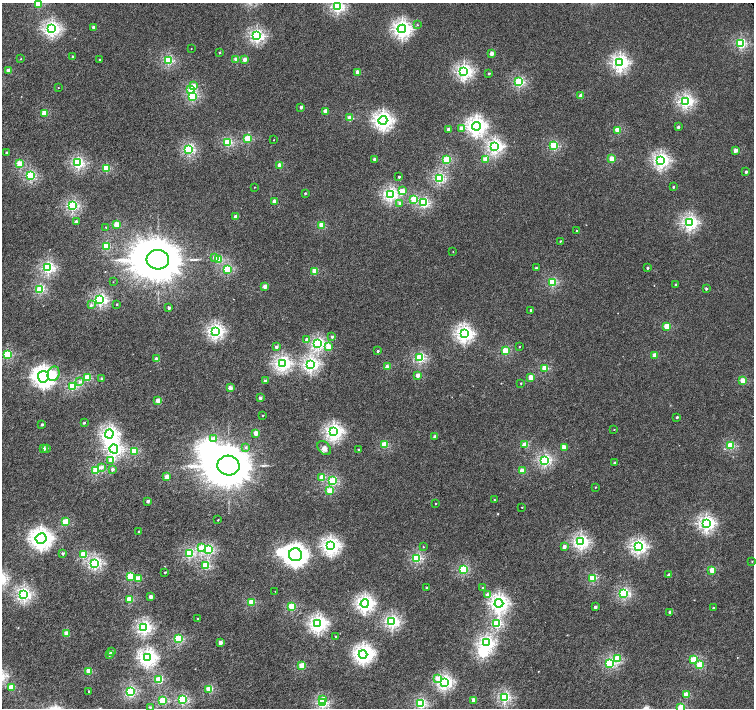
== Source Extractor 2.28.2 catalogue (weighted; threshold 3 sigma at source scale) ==
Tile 7 of 4 x 4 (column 3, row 2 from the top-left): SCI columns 3029-4532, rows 3070-4480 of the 6052 x 6055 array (HDU 1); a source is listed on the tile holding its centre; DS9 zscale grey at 2 x 2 block average (1 PNG px = mean of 2 x 2 image px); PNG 756 x 710 px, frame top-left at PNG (2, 3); each listed source drawn as its Kron ellipse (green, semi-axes under 4 px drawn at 4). Shown black and unused: <1% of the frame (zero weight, under 4 of 8 exposures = <1% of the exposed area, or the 3 px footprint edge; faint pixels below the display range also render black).
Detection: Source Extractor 2.28.2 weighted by HDU 2 'WHT'; one run over the whole footprint, this tile lists its part. Background 3.80e-04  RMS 0.0014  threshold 0.00553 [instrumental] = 3 sigma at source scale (4.09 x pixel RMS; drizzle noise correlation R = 1.36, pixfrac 0.8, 0.0396/0.0396 arcsec/px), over >= 5 px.
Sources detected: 254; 4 inside a brighter object's white glare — neither listed nor drawn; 1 inside a brighter listed object's ellipse — not listed separately; the other 249 listed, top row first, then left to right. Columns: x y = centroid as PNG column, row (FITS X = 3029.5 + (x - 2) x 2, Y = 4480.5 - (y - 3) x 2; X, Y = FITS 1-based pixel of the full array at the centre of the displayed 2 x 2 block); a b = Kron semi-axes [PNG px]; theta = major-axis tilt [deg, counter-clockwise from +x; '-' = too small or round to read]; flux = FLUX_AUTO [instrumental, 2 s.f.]
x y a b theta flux
38 4 3 2 - 7.8
337 7 3 3 - 29
417 25 2 2 - 0.12
93 27 2 2 - 0.59
52 29 4 3 - 45
402 29 4 4 - 59
257 36 3 3 - 33
741 43 3 3 - 20
191 49 2 2 - 0.099
220 52 2 2 - 0.24
492 53 2 2 - 2
73 56 2 2 - 0.66
21 59 2 2 - 0.12
236 59 2 2 - 2.8
245 59 2 2 - 2.3
100 60 2 2 - 0.21
168 60 3 3 - 18
620 63 4 4 - 49
8 71 2 2 - 3.3
357 72 2 2 - 3.2
464 72 4 3 - 44
489 73 2 2 - 0.29
519 82 3 3 - 19
193 86 3 2 - 2.5
58 88 2 2 - 0.12
191 90 3 3 - 6.6
192 96 3 3 - 15
581 96 2 2 - 3.5
685 101 4 3 - 37
301 107 2 2 - 0.94
325 111 2 2 - 3.2
44 113 3 2 - 6.7
350 118 2 2 - 4.8
383 120 4 4 - 68
476 126 4 4 - 65
678 127 2 2 - 0.61
461 128 3 2 - 1.7
448 129 2 2 - 1.4
618 130 3 2 - 7.1
248 139 3 3 - 9.5
274 140 2 2 - 0.097
228 142 3 3 - 13
495 146 3 3 - 39
554 146 3 3 - 14
189 149 3 3 - 24
736 150 2 2 - 2.5
6 152 2 2 - 0.26
374 159 2 2 - 0.74
485 159 3 2 - 5.2
612 159 3 2 - 4.8
446 160 3 3 - 13
661 160 4 4 - 47
19 163 2 2 - 7.6
78 163 3 3 - 26
280 165 2 2 - 4.6
106 168 3 3 - 9.9
746 172 2 2 - 0.63
30 176 3 3 - 19
399 177 2 2 - 0.47
439 178 3 3 - 22
254 187 2 2 - 0.093
673 187 2 2 - 0.4
402 191 3 2 - 3.3
305 193 2 2 - 0.36
390 194 4 3 - 33
414 199 3 3 - 7.2
274 201 2 2 - 2.6
400 203 3 2 - 1.1
424 203 3 3 - 18
72 206 3 3 - 25
236 217 2 2 - 2.1
76 222 2 2 - 2.1
689 223 4 3 - 41
116 224 2 2 - 5.7
321 225 2 2 - 5.9
106 227 2 2 - 0.15
577 230 2 2 - 0.12
560 241 2 2 - 0.21
106 246 3 3 - 10
453 251 2 2 - 0.11
215 257 3 3 - 1.8
218 259 3 3 - 8.1
158 260 11 10 - 1600
48 268 3 3 - 28
536 268 2 2 - 0.51
647 268 2 2 - 0.52
227 269 3 3 - 14
315 271 2 2 - 5.7
113 282 2 2 - 0.095
552 282 3 3 - 14
676 284 2 2 - 0.28
265 286 2 2 - 3
40 289 3 3 - 16
706 289 2 2 - 0.41
100 300 3 3 - 29
117 304 2 2 - 0.23
91 305 3 3 - 0.45
169 308 2 2 - 0.82
531 310 2 2 - 0.7
667 326 3 2 - 7.3
215 331 4 3 - 43
464 334 4 4 - 53
332 337 2 2 - 0.44
307 340 3 2 - 1.3
318 344 3 3 - 30
519 346 2 2 - 0.16
276 347 2 2 - 0.92
328 347 3 3 - 3.3
378 351 2 2 - 0.45
505 351 3 3 - 9.6
7 355 3 3 - 13
655 355 3 2 - 4.3
420 358 3 3 - 18
157 359 2 2 - 2.6
282 363 4 3 - 44
310 364 4 3 - 40
387 367 2 2 - 3.6
545 368 3 3 - 7.4
54 374 7 5 71 3.3
418 375 2 2 - 2.7
43 377 6 5 - 100
531 377 2 2 - 4.9
87 378 3 3 - 11
102 379 2 2 - 0.84
80 381 3 3 - 0.58
265 381 2 2 - 0.87
743 381 3 2 - 5.8
521 383 2 2 - 0.19
72 386 3 3 - 16
230 388 2 2 - 2.5
260 398 2 2 - 0.96
158 400 2 2 - 3.4
263 415 2 2 - 0.2
677 417 2 2 - 0.42
84 423 2 2 - 0.37
42 424 2 2 - 0.62
614 429 2 2 - 0.12
334 432 4 4 - 52
256 433 2 2 - 3.1
109 434 4 4 - 49
435 437 2 2 - 1.2
213 439 3 3 - 2.2
384 445 3 3 - 9.9
525 445 3 2 - 6
731 445 3 3 - 10
246 447 3 3 - 0.41
47 448 3 2 - 0.2
324 448 8 5 -46 1.1
564 448 3 2 - 3.9
44 449 2 2 - 1.7
114 449 4 4 - 39
359 450 2 2 - 0.53
134 451 3 3 - 11
111 460 3 3 - 3.4
545 460 3 3 - 28
615 463 2 2 - 0.93
228 465 11 10 - 1400
101 467 3 3 - 0.95
112 469 2 2 - 1.1
96 470 3 3 - 12
522 471 2 2 - 5.4
167 477 2 2 - 3.9
322 477 3 2 - 4.4
333 481 3 3 - 15
596 487 2 2 - 0.17
329 491 3 2 - 5.1
494 500 2 2 - 0.18
148 501 2 2 - 1.1
435 504 2 2 - 0.14
522 507 2 2 - 0.16
218 520 2 2 - 0.16
65 522 3 3 - 9
706 523 4 4 - 45
139 532 2 2 - 0.68
41 539 5 5 - 99
581 542 3 3 - 39
331 546 4 4 - 55
423 547 2 2 - 0.15
564 547 2 2 - 1.5
638 547 4 3 - 42
201 548 3 3 - 3.9
208 550 3 3 - 20
189 553 3 3 - 18
63 554 2 2 - 0.52
83 555 3 3 - 8.8
295 555 7 6 - 120
417 558 3 3 - 17
752 561 2 2 - 0.14
95 563 3 3 - 29
205 566 3 3 - 12
463 569 3 3 - 15
712 570 3 2 - 5.2
165 572 2 2 - 0.37
669 575 2 2 - 1.6
130 576 3 3 - 8.7
593 578 3 3 - 11
138 579 2 2 - 5
427 588 2 2 - 0.42
483 588 2 2 - 0.27
275 591 2 2 - 0.08
624 593 3 3 - 22
24 594 3 3 - 37
487 595 3 3 - 1.2
151 597 2 2 - 1.9
129 600 3 3 - 7.9
252 602 3 3 - 9.2
365 603 4 4 - 52
499 603 4 4 - 58
291 607 3 3 - 9.4
595 607 2 2 - 0.94
713 608 2 2 - 0.42
670 612 2 2 - 1.2
198 618 2 2 - 0.17
392 622 3 3 - 34
318 624 4 4 - 54
497 624 3 3 - 18
144 628 3 3 - 36
66 633 2 2 - 4.4
336 636 2 2 - 0.28
178 639 3 3 - 14
220 643 2 2 - 2
487 643 4 3 - 35
111 652 2 2 - 0.59
110 654 2 2 - 1.4
363 654 4 4 - 54
147 658 4 4 - 55
617 659 3 3 - 9.2
693 660 3 3 - 7.1
610 663 3 3 - 17
700 665 3 3 - 8.1
301 666 3 2 - 6.8
89 671 2 2 - 6.7
437 678 4 3 - 1.8
159 680 3 3 - 13
444 682 4 3 - 42
11 688 3 2 - 6.2
209 689 3 3 - 9.9
89 691 2 2 - 0.18
130 691 3 3 - 19
686 694 3 2 - 5.4
504 697 3 3 - 25
323 699 4 3 - 1.4
182 700 3 3 - 18
474 700 2 2 - 2.8
162 701 3 3 - 13
322 703 3 3 - 22
421 704 3 3 - 20
150 707 3 3 - 0.32
681 708 3 2 - 7.2
Isophote crosses this tile's border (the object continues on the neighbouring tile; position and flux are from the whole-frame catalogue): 3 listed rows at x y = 38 4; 337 7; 681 708
Diffuse or blended objects may show on this block-average render without a row.